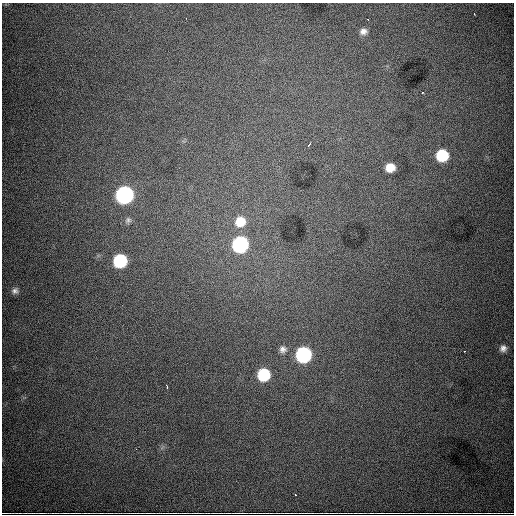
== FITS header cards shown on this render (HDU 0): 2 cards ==
NAXIS1  =                  512
NAXIS2  =                  512

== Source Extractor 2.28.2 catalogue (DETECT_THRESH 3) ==
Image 512 x 512 px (HDU 0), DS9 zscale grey, 1 PNG px = 1 image px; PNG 516 x 516 px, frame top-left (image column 1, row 512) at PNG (2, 3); no overlay
Background 7990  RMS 93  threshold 280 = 3 sigma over >= 5 px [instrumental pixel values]
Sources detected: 20; all 20 listed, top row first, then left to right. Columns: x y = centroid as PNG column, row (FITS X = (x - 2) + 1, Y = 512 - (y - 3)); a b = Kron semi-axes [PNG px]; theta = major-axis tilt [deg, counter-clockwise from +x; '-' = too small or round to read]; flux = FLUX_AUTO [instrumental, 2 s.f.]
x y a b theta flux
474 14 3 2 - 4.2e+03
368 19 3 2 - 6.1e+03
363 31 9 7 12 3.2e+04
422 92 3 3 - 1.1e+04
309 144 6 2 54 1.1e+04
442 155 9 9 - 2.9e+05
390 167 8 7 - 9.0e+04
124 195 10 9 - 1.7e+06
128 220 8 7 - 1.7e+04
240 221 13 12 - 1.3e+05
240 244 10 9 - 1.0e+06
120 261 9 9 - 4.6e+05
15 291 9 8 - 2.5e+04
503 348 9 8 - 3.1e+04
283 349 10 9 - 2.9e+04
303 354 10 9 - 9.7e+05
263 374 9 9 - 3.3e+05
167 387 3 2 - 8.7e+03
136 449 2 2 - 4.6e+03
295 495 3 3 - 1.0e+04